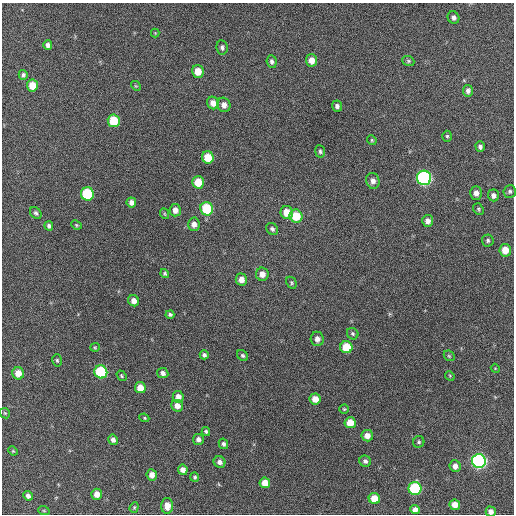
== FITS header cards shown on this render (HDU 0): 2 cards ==
NAXIS1  =                  512 / Axis length
NAXIS2  =                  512 / Axis length

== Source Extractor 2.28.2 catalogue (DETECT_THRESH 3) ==
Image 512 x 512 px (HDU 0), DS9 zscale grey, 1 PNG px = 1 image px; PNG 516 x 516 px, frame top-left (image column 1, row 512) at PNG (2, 3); each listed source drawn as its Kron ellipse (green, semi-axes under 4 px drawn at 4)
Background 483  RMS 13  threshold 40.2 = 3 sigma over >= 5 px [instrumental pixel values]
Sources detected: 96; all 96 listed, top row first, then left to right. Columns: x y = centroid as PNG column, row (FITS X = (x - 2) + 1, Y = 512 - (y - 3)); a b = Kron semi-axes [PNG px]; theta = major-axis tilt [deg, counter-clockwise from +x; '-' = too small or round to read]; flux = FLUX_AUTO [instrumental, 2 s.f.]
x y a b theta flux
453 17 6 5 - 2900
155 33 4 4 - 740
48 45 5 4 - 3200
222 47 7 5 -83 2100
311 60 6 5 - 7000
272 61 6 5 - 2400
408 61 6 5 - 1400
198 71 6 6 - 11000
23 75 5 4 - 1900
32 85 6 5 - 14000
136 86 5 4 - 1000
468 91 6 5 - 3100
213 103 6 6 - 6700
224 105 7 6 - 5300
337 106 5 5 - 2700
114 121 6 6 - 33000
447 136 5 4 - 1300
372 140 5 4 - 1100
480 147 5 4 - 2600
320 151 6 5 - 1800
208 157 6 6 - 18000
424 178 7 7 - 190000
373 181 8 6 -74 4200
198 182 6 6 - 19000
510 191 6 6 - 1900
476 193 6 5 - 4500
87 194 6 6 - 60000
493 195 6 5 - 3400
131 202 5 4 - 3900
207 209 7 6 - 45000
478 209 6 5 - 1400
175 210 6 5 - 5300
287 212 6 6 - 13000
36 213 7 5 -48 2100
165 214 5 3 - 890
296 216 7 6 - 24000
428 221 6 5 - 4300
194 224 7 6 - 4400
76 225 5 4 - 1100
49 226 5 4 - 2300
272 229 6 5 - 2300
488 240 6 6 - 2000
505 250 6 6 - 13000
165 274 5 4 - 1400
262 274 6 6 - 5800
241 280 6 5 - 6600
291 283 6 4 -60 1400
134 301 6 5 - 5600
170 314 4 4 - 1800
353 334 6 5 - 1500
317 339 7 6 - 4300
95 347 5 4 - 1100
346 347 6 6 - 22000
204 355 4 4 - 2300
243 356 6 5 - 1600
449 356 6 4 -43 1300
57 360 6 4 -74 1400
495 368 4 3 - 760
101 372 7 6 - 77000
18 373 6 5 - 11000
163 373 6 5 - 2900
121 376 6 4 -55 1300
450 376 5 4 - 910
140 388 5 5 - 10000
178 397 6 5 - 6100
315 399 5 5 - 9200
177 406 6 5 - 6200
344 409 4 4 - 1100
5 413 5 4 - 1200
144 418 5 4 - 1100
350 423 5 5 - 13000
206 431 4 4 - 1400
367 436 6 5 - 6100
198 439 5 5 - 3400
113 440 5 4 - 3400
419 442 6 5 - 1700
223 444 5 4 - 2400
13 451 5 3 - 810
365 461 6 5 - 2500
479 461 7 7 - 240000
220 462 6 5 - 3700
455 466 6 5 - 4500
183 470 5 5 - 5300
152 475 5 5 - 5700
195 477 5 4 - 1400
265 483 5 5 - 9800
415 488 6 6 - 77000
97 494 5 5 - 7500
28 496 5 4 - 3500
374 498 6 5 - 14000
455 505 5 5 - 8200
167 506 8 6 88 7500
134 507 5 4 - 1200
415 510 5 4 - 4700
44 511 6 3 -19 970
491 512 5 5 - 4400
At the frame edge (FLAGS 8, measured only in part): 1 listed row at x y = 491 512